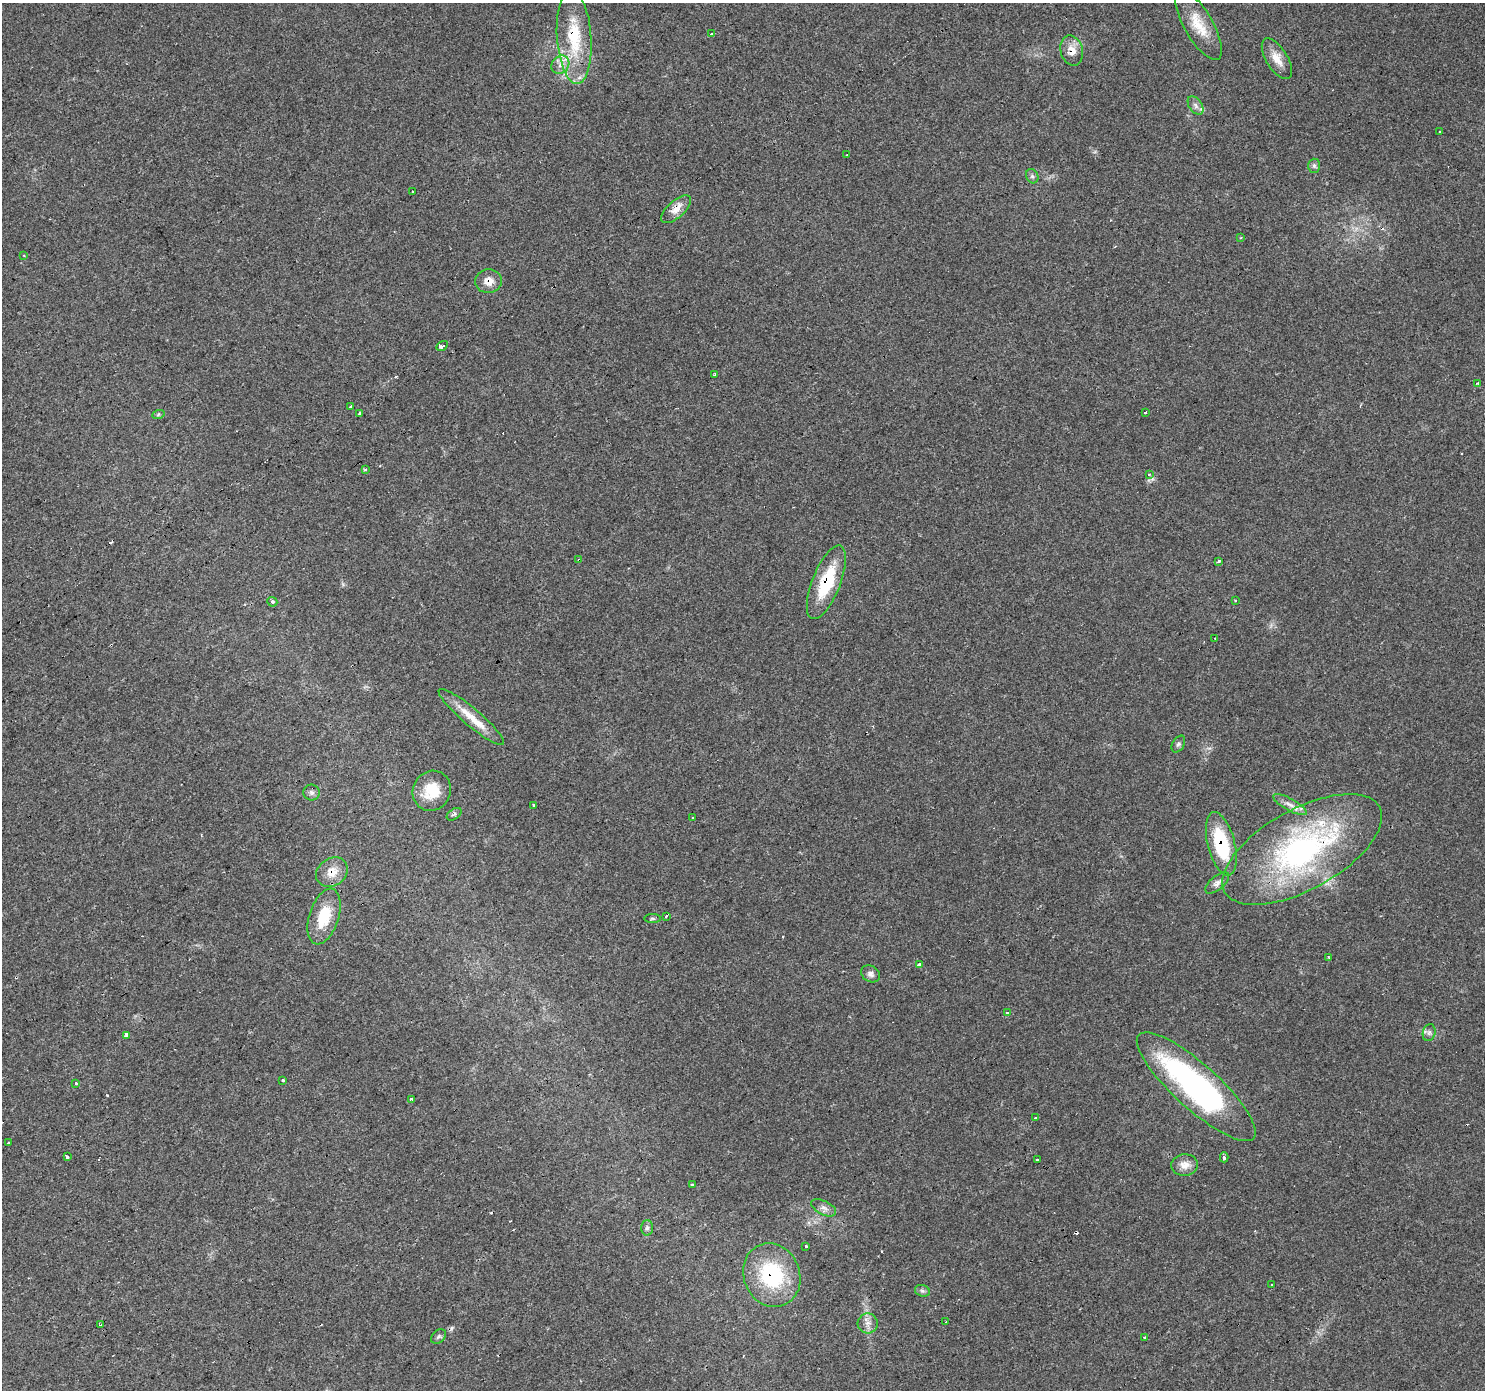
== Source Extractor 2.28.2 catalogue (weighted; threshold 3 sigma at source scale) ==
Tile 7 of 4 x 4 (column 3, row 2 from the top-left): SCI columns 2969-4451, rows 2964-4351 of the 5935 x 5862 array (HDU 1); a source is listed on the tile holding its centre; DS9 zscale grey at full resolution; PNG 1487 x 1392 px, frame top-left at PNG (2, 3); each listed source drawn as its Kron ellipse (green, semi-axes under 4 px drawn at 4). Shown black and unused: <1% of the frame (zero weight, under 3 of 4 exposures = <1% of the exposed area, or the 3 px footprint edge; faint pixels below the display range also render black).
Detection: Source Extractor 2.28.2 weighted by HDU 2 'WHT'; one run over the whole footprint, this tile lists its part. Background 0.0161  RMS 0.003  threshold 0.0136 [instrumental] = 3 sigma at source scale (4.5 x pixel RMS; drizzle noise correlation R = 1.50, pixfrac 1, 0.0396/0.0396 arcsec/px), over >= 5 px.
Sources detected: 91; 16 cosmic-ray / hot-pixel residue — neither listed nor drawn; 1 inside a brighter listed object's ellipse — not listed separately; the other 74 listed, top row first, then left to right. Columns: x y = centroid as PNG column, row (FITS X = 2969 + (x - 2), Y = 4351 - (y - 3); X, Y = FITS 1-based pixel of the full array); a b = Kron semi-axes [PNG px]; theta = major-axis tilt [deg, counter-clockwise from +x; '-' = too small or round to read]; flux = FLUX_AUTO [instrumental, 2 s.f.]
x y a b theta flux
1198 25 39 14 -60 7.8
712 34 4 3 - 0.47
574 37 47 17 -86 18
1072 50 15 11 -75 3.4
1277 59 23 10 -58 3.9
560 65 10 8 46 2
1196 105 10 6 -55 1.1
1440 132 3 3 - 2.2
847 155 2 2 - 0.23
1314 166 7 6 - 0.72
1032 176 7 6 - 0.81
413 192 4 2 - 0.44
676 209 18 8 42 3
1241 238 3 3 - 0.32
24 255 3 2 - 0.45
489 281 13 12 - 3.1
442 346 6 3 30 4.5
715 375 4 3 - 1.1
1478 383 3 3 - 1
350 406 3 2 - 0.44
1145 412 3 3 - 0.73
360 413 3 3 - 1.5
158 415 6 4 20 0.48
365 470 4 3 - 0.37
1149 474 4 3 - 0.41
579 560 3 3 - 2.3
1219 561 3 3 - 0.82
826 582 39 14 68 15
1236 600 3 3 - 0.49
272 602 5 4 - 0.86
1215 638 3 3 - 0.35
471 717 42 8 -40 6.3
1178 744 9 6 59 0.77
432 791 20 19 - 7.5
312 792 8 8 - 0.95
1290 804 19 6 -29 2.2
533 806 3 3 - 0.61
454 814 8 5 35 0.68
693 818 3 3 - 0.76
1221 844 32 13 -76 19
1302 849 88 40 29 75
332 872 17 13 35 4
1217 883 14 7 39 1.5
666 916 4 2 - 0.59
324 917 29 14 72 9.8
652 918 8 4 0 0.49
1328 957 3 2 - 0.22
919 964 3 3 - 1.2
870 974 10 7 -33 1.3
1007 1013 4 3 - 0.74
1429 1033 8 6 75 0.97
127 1035 3 3 - 21
283 1080 3 3 - 1.9
75 1083 3 3 - 2.2
1196 1087 77 22 -42 73
412 1099 3 3 - 0.73
1035 1118 3 3 - 1.5
9 1143 3 3 - 1.3
67 1157 3 3 - 0.99
1224 1157 5 3 - 2.4
1037 1160 3 3 - 1.1
1185 1165 13 11 5 2.7
692 1185 3 3 - 2.7
824 1208 13 7 -27 1.6
647 1228 7 6 - 0.76
805 1246 3 3 - 5.8
772 1275 32 28 -67 25
1272 1285 3 2 - 0.27
922 1291 8 5 -21 0.74
946 1322 3 2 - 0.42
868 1323 10 10 - 1.9
100 1325 4 3 - 1.1
438 1337 8 6 44 0.71
1144 1338 3 3 - 0.44
Overlapping masked pixels (flux is a lower limit): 11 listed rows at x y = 574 37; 1072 50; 676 209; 489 281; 579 560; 826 582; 1221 844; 1302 849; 332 872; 772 1275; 438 1337